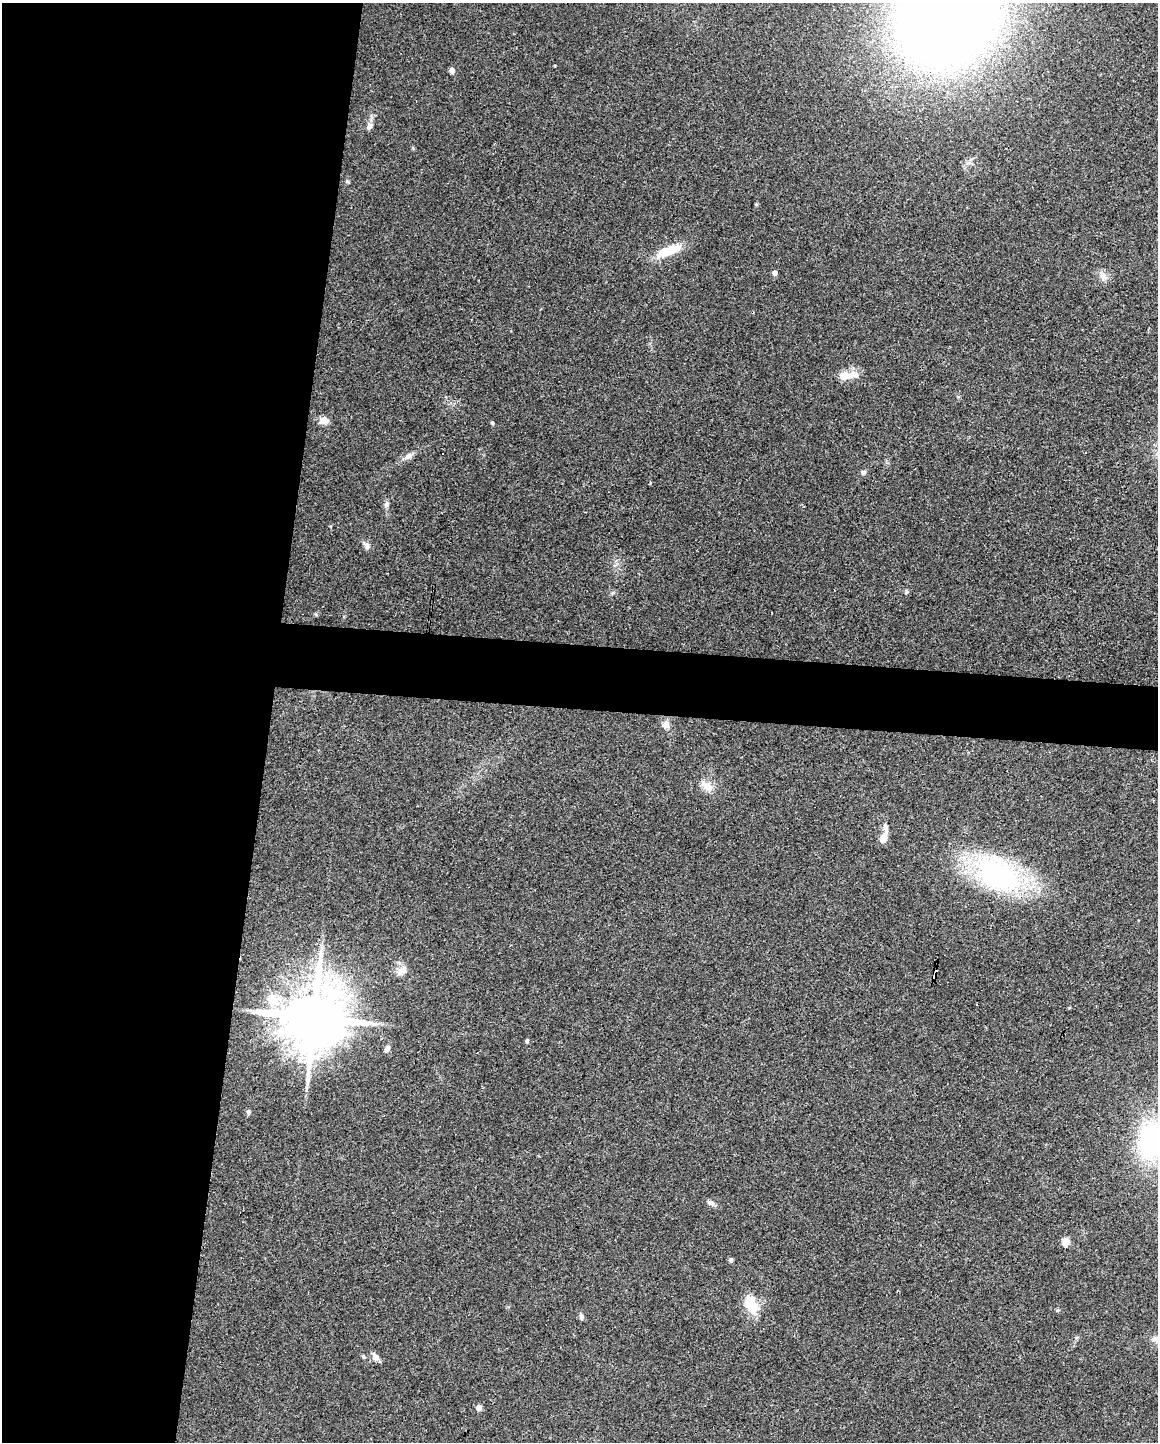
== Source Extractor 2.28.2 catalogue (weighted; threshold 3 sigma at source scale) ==
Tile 5 of 4 x 3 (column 1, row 2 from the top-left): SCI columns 3-1158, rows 1661-3100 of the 4625 x 4647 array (HDU 1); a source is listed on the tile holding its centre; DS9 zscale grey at full resolution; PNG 1160 x 1444 px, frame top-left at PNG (2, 3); no overlay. Shown black and unused: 27% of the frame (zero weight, under 3 of 4 exposures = <1% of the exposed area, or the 3 px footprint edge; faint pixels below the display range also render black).
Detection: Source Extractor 2.28.2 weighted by HDU 2 'WHT'; one run over the whole footprint, this tile lists its part. Background 0.0823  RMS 0.0066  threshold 0.0296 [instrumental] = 3 sigma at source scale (4.5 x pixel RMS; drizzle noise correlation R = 1.50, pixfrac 1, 0.05/0.05 arcsec/px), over >= 5 px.
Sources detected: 36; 3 cosmic-ray / hot-pixel residue — not listed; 1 inside a brighter listed object's ellipse — not listed separately; the other 32 listed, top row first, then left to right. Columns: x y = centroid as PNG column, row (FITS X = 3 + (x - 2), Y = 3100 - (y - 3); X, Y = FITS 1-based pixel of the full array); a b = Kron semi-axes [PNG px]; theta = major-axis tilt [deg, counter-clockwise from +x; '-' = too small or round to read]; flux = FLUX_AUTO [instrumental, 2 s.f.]
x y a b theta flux
948 13 65 57 52 1400
452 70 4 4 - 4.6
369 126 10 6 72 2.4
756 204 4 4 - 0.65
669 250 36 10 21 14
775 273 5 4 - 3.2
1103 276 9 8 - 3.2
847 375 28 8 1 8.6
324 421 14 9 7 3.9
492 423 5 4 - 0.79
408 456 13 7 35 3.1
863 472 6 5 - 1.4
386 504 9 6 69 2
367 546 10 7 -85 2.4
666 725 11 8 79 3.3
707 786 19 9 -32 6.1
883 838 13 8 62 4.8
999 875 44 26 -28 140
403 970 13 9 66 4.7
272 1000 7 6 - 18
314 1017 17 15 80 5900
527 1041 4 4 - 1.3
387 1049 8 6 57 2.2
248 1112 6 6 - 1.3
1150 1140 37 23 88 85
710 1203 10 6 -21 2.3
1066 1242 5 4 - 17
731 1260 4 4 - 1.9
751 1304 23 12 -65 16
581 1317 9 5 -78 1.7
375 1356 13 7 -57 3
479 1407 5 4 - 5.9
Isophote crosses this tile's border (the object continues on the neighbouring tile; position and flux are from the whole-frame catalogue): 2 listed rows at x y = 948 13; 1150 1140
Unlisted compact peaks at least as high as the median listed source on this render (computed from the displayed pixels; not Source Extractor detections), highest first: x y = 1057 1310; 906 592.